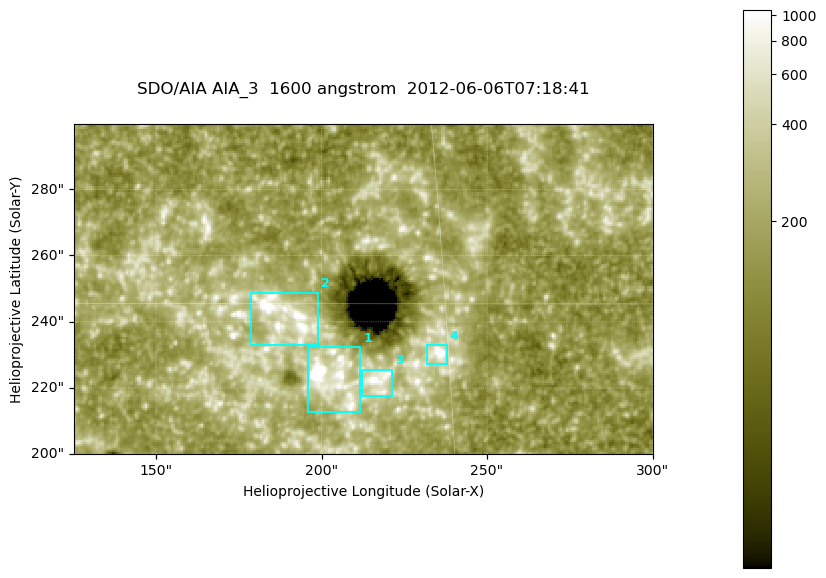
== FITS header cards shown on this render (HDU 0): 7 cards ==
TELESCOP= 'SDO/AIA '
INSTRUME= 'AIA_3   '
WAVELNTH=                 1600
WAVEUNIT= 'angstrom'
DATE-OBS= '2012-06-06T07:18:41.12'
CTYPE1  = 'HPLN-TAN'
CTYPE2  = 'HPLT-TAN'

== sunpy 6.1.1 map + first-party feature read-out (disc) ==
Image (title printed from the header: SDO/AIA AIA_3  1600 angstrom  2012-06-06T07:18:41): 287 x 164 px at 0.609 arcsec/px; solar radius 946 arcsec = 1552 px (partial field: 0.6% of the solar disc is inside the frame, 100% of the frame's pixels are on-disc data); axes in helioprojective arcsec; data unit not stated in the header (colour bar unlabelled)
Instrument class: DISC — disc imager (sunpy class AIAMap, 1600 A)
Bright regions (active regions / flare kernels): reference = the on-disc median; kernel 3 px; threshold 5 sigma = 337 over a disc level ~183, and >= 1.15x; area >= 47 px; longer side >= 3 px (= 1.8 arcsec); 4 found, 4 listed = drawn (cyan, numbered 1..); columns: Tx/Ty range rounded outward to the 2 arcsec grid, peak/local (2 s.f.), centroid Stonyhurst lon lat
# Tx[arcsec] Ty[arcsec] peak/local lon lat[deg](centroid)
1 196..212 212..232 14 +13 +14
2 178..200 232..250 11 +12 +15
3 212..222 216..226 9.4 +14 +14
4 232..238 226..234 12 +15 +14